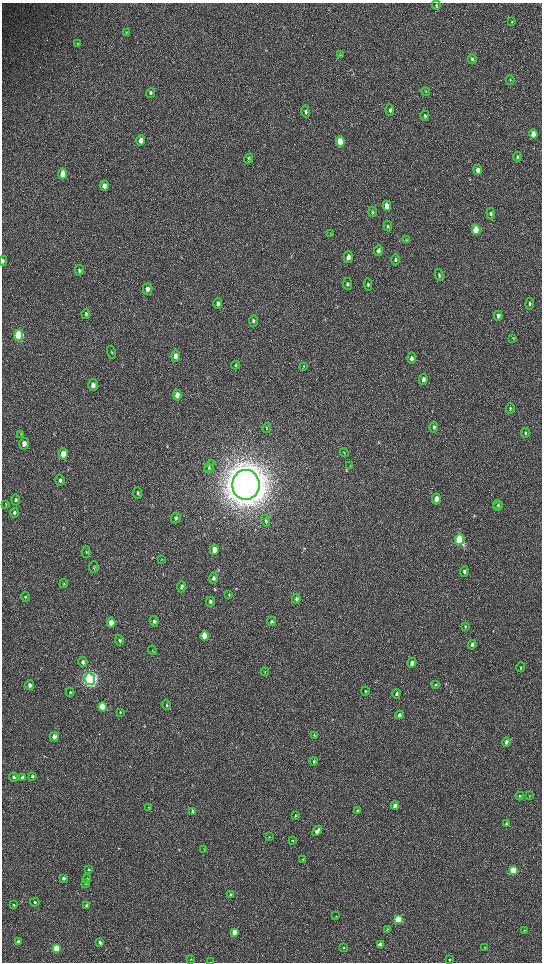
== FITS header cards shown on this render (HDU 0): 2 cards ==
NAXIS1  =                 1080 / length of data axis 1
NAXIS2  =                 1920 / length of data axis 2

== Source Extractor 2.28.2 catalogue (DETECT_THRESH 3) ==
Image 1080 x 1920 px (HDU 0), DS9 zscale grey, zoomed out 1/2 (1 PNG px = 2 x 2 image px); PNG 544 x 964 px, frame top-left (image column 1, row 1919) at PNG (2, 3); each listed source drawn as its Kron ellipse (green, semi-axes under 4 px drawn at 4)
Background 517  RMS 35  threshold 105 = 3 sigma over >= 5 px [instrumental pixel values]
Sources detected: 156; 5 cannot appear on this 1/2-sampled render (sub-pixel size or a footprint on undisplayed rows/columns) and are neither listed nor drawn; the other 151 listed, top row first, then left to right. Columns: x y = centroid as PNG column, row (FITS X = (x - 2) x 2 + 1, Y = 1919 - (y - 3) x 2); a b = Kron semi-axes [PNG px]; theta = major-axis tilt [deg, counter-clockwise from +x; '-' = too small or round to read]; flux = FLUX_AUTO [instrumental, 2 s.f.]
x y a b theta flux
436 5 4 3 - 9.9e+03
512 22 3 3 - 4.6e+03
126 32 4 2 - 5.0e+03
77 44 4 3 - 5.5e+03
340 55 3 3 - 4.5e+03
472 59 5 4 - 1.4e+04
510 80 4 3 - 7.7e+03
425 92 4 2 - 3.9e+03
151 93 5 3 - 1.3e+04
390 110 6 4 -87 1.5e+04
306 112 6 4 -79 1.4e+04
425 116 5 3 - 1.2e+04
533 134 4 3 - 1.3e+05
141 140 5 4 - 6.0e+04
340 142 5 4 - 3.8e+05
517 157 4 3 - 7.6e+03
248 158 5 3 - 6.8e+03
478 170 5 4 - 5.0e+04
63 174 5 4 - 1.1e+05
104 186 5 4 - 3.5e+04
387 206 5 4 - 7.0e+04
373 212 5 4 - 9.7e+03
491 214 6 4 -85 1.8e+04
388 226 5 3 - 8.4e+03
476 230 5 4 - 3.4e+05
331 234 4 3 - 5.6e+03
407 239 4 3 - 4.8e+03
378 251 5 4 - 2.6e+04
348 257 6 4 88 4.2e+04
395 260 5 3 - 1.1e+04
3 261 5 3 - 8.1e+03
79 270 5 3 - 9.3e+03
439 275 6 3 -79 8.9e+03
347 284 6 4 -82 1.3e+04
368 284 6 4 -83 1.1e+04
148 289 6 4 -90 2.9e+04
218 303 5 4 - 2.2e+04
530 304 6 4 83 1.3e+04
86 314 5 3 - 1.0e+04
498 316 5 3 - 2.9e+04
253 321 6 4 89 1.2e+04
19 335 5 4 - 9.8e+05
513 339 3 2 - 3.1e+03
112 352 6 3 -73 8.0e+03
175 356 5 4 - 3.2e+04
412 358 6 4 88 2.7e+04
235 365 4 4 - 6.3e+03
304 366 4 3 - 4.4e+03
423 379 5 4 - 3.3e+04
93 385 6 5 - 3.3e+04
177 395 5 4 - 5.5e+04
510 408 5 3 - 9.2e+03
434 427 5 4 - 1.2e+04
266 428 5 3 - 5.6e+03
526 433 4 3 - 8.3e+03
21 434 4 2 - 3.9e+03
24 444 6 4 -87 4.6e+04
344 453 4 2 - 3.9e+03
63 454 5 4 - 1.2e+05
209 466 6 4 59 9.3e+03
350 466 3 2 - 4.4e+03
209 469 4 4 - 7.8e+03
60 480 5 4 - 1.5e+04
246 485 15 13 90 2.5e+07
137 493 6 4 -85 1.0e+04
436 499 5 4 - 6.8e+04
16 500 5 4 - 1.1e+04
6 505 3 2 - 3.8e+03
498 505 5 3 - 9.0e+03
498 506 4 3 - 6.3e+03
14 513 5 4 - 1.2e+04
176 518 5 4 - 1.0e+04
265 521 6 4 -71 9.9e+03
459 540 5 4 - 8.6e+05
214 550 5 4 - 6.3e+04
86 552 6 4 89 8.6e+03
162 559 4 2 - 4.6e+03
93 567 6 3 83 7.0e+03
464 571 5 3 - 1.9e+04
214 578 5 4 - 2.2e+04
64 584 4 3 - 5.5e+03
181 587 6 4 89 1.1e+04
229 595 3 2 - 3.8e+03
25 597 5 3 - 6.9e+03
296 599 5 3 - 1.4e+04
210 602 5 4 - 1.3e+04
154 621 5 4 - 1.3e+04
271 622 4 4 - 9.1e+03
111 623 5 4 - 8.3e+04
465 626 4 3 - 6.4e+03
205 636 5 4 - 2.1e+05
119 640 5 4 - 1.1e+04
472 645 4 3 - 1.9e+04
153 650 5 2 - 4.3e+03
83 662 5 4 - 1.8e+04
412 663 5 4 - 2.8e+04
520 667 5 3 - 6.4e+03
265 672 4 2 - 4.6e+03
90 679 6 5 - 3.6e+06
436 684 4 3 - 6.7e+03
30 685 5 4 - 3.0e+04
365 691 4 3 - 7.1e+03
70 692 4 3 - 6.3e+03
396 694 5 3 - 1.5e+04
167 705 5 4 - 9.7e+03
102 707 4 4 - 4.3e+05
120 712 4 2 - 4.8e+03
399 715 4 3 - 1.8e+04
314 735 3 3 - 4.8e+03
54 737 5 4 - 3.5e+04
506 742 4 3 - 2.1e+04
314 761 4 3 - 6.8e+03
33 776 4 4 - 1.1e+04
14 777 4 4 - 1.2e+04
22 778 4 3 - 2.1e+04
520 796 4 3 - 5.9e+03
529 796 3 2 - 3.6e+03
395 806 4 3 - 3.5e+04
149 807 3 2 - 3.6e+03
358 810 3 3 - 1.0e+04
193 812 4 3 - 2.8e+04
295 816 4 3 - 6.5e+03
506 824 3 3 - 1.8e+04
317 831 6 3 47 5.7e+04
269 837 3 2 - 3.7e+03
292 840 3 3 - 4.5e+03
204 849 4 2 - 3.7e+03
303 859 3 2 - 3.5e+03
89 870 4 3 - 8.6e+03
514 870 4 3 - 6.0e+05
63 878 4 3 - 1.8e+04
87 879 4 3 - 8.1e+03
86 884 3 3 - 8.8e+03
231 895 3 3 - 1.9e+04
35 902 5 3 - 7.1e+03
14 904 3 2 - 5.2e+03
86 906 3 3 - 1.3e+04
336 916 2 2 - 2.6e+03
398 919 4 3 - 4.7e+05
387 929 3 3 - 4.6e+03
524 930 3 2 - 3.4e+03
234 932 3 3 - 1.1e+05
18 942 3 3 - 2.9e+04
100 942 4 3 - 2.8e+04
380 945 3 3 - 1.3e+05
485 947 3 2 - 3.5e+03
57 948 4 3 - 4.0e+05
344 948 3 3 - 4.0e+03
190 959 3 3 - 6.4e+03
449 960 3 3 - 6.3e+03
210 962 3 1 - 2.3e+03
At the frame edge (FLAGS 8, measured only in part): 2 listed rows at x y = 3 261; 210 962
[5 sub-pixel or undisplayed-footprint detections neither listed nor drawn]